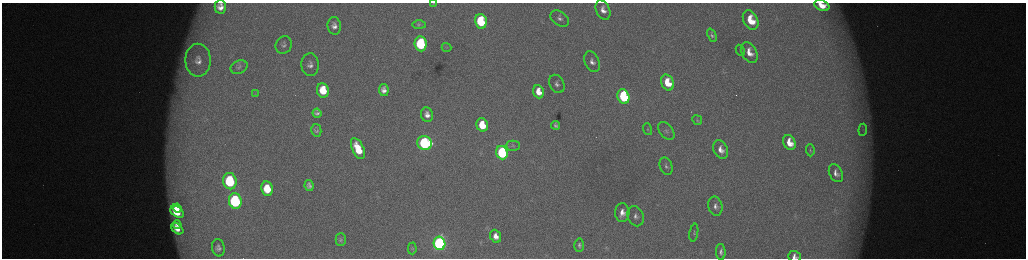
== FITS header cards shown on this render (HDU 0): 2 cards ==
NAXIS1  =                 2048 /fastest changing axis
NAXIS2  =                  512 /next to fastest changing axis

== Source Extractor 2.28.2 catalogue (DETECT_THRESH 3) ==
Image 2048 x 512 px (HDU 0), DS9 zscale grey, zoomed out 1/2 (1 PNG px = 2 x 2 image px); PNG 1028 x 260 px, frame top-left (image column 1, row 511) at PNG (2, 3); each listed source drawn as its Kron ellipse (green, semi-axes under 4 px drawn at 4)
Background 173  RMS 2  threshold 5.86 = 3 sigma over >= 5 px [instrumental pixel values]
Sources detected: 71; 7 cannot appear on this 1/2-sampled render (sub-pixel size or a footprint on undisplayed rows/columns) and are neither listed nor drawn; the other 64 listed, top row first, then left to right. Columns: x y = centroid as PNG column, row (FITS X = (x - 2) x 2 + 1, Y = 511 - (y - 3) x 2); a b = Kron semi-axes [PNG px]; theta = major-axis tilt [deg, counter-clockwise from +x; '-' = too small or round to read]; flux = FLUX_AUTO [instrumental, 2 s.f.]
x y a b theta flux
434 3 4 2 - 210
822 5 8 5 -23 6500
220 7 7 5 89 2900
603 10 10 7 -65 3400
560 19 10 7 -36 2200
751 20 10 7 -64 13000
481 21 7 6 - 23000
419 25 7 3 -2 630
334 26 9 6 -83 2500
712 35 7 4 -67 1000
421 44 7 6 - 37000
284 45 9 8 - 1600
447 47 5 3 - 300
740 50 6 3 -62 540
749 52 11 7 -63 5200
198 60 16 12 -90 6800
592 62 11 7 -67 2700
310 65 11 8 -87 2900
239 67 9 6 22 1300
667 83 8 6 -64 10000
557 84 9 7 -64 1900
323 90 7 6 - 10000
384 90 6 5 - 2200
539 92 7 5 -71 5500
255 93 4 2 - 300
623 96 7 5 -68 42000
317 113 4 4 - 1200
427 115 7 6 - 2600
697 120 5 4 - 610
482 125 7 5 -72 12000
556 125 4 3 - 870
648 129 6 3 -70 540
316 130 6 5 - 950
863 130 6 2 85 580
666 131 10 6 -51 1600
425 143 7 7 - 60000
789 143 8 5 -63 6800
513 146 7 5 -1 980
358 149 11 5 -65 11000
721 150 10 7 -65 3700
810 150 6 3 -86 590
502 153 7 5 -71 52000
666 166 9 6 -71 1500
836 173 9 6 -64 2500
230 181 8 6 -79 37000
309 186 5 4 - 1400
267 189 7 6 - 11000
235 201 8 6 -79 62000
715 206 10 7 -77 2200
177 208 5 3 - 4400
177 212 7 5 -38 11000
622 212 9 7 88 4100
636 216 10 8 -67 2500
177 225 4 3 - 1700
177 229 7 4 -39 4000
694 233 9 3 80 830
496 236 6 5 - 3200
341 240 6 5 - 820
439 243 7 5 -77 130000
579 245 6 5 - 1000
218 248 9 6 -78 1700
412 248 6 4 -90 490
721 252 8 4 -88 1400
794 256 6 5 - 2000
At the frame edge (FLAGS 8, measured only in part): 4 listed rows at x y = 434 3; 822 5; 220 7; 794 256
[7 sub-pixel or undisplayed-footprint detections neither listed nor drawn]